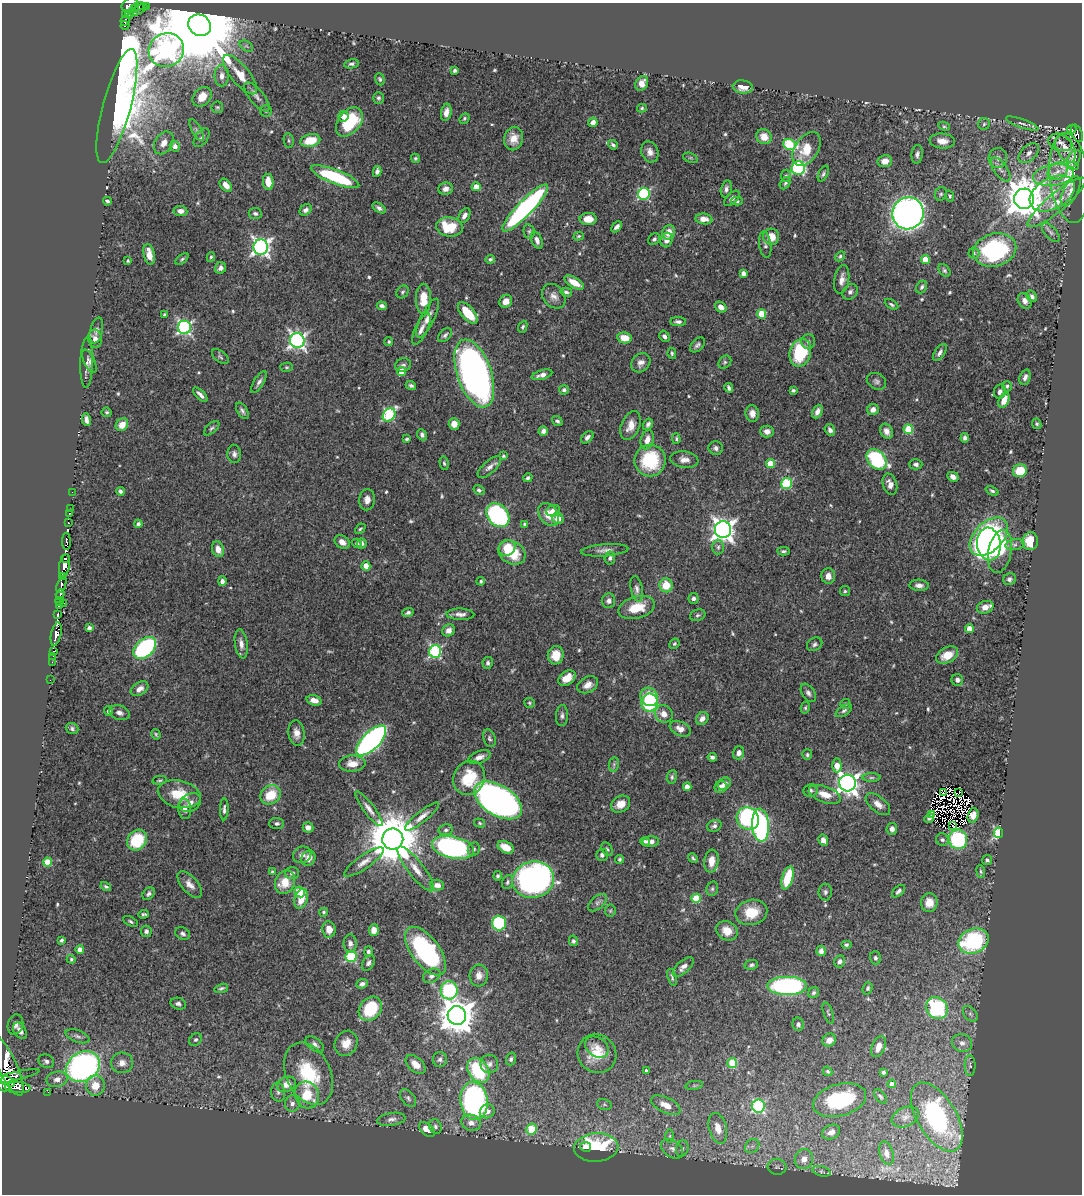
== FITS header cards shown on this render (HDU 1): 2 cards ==
NAXIS1  =                 1080
NAXIS2  =                 1192

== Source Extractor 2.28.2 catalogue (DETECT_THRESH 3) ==
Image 1080 x 1192 px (HDU 1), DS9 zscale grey, 1 PNG px = 1 image px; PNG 1084 x 1196 px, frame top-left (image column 1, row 1192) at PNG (2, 3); each listed source drawn as its Kron ellipse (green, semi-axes under 4 px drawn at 4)
Background 0.448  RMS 0.018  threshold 0.0525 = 3 sigma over >= 5 px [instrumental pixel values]
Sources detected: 613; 14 with non-positive FLUX_AUTO (blend fragments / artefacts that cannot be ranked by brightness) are neither listed nor drawn; of the other 599, the 500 brightest by FLUX_AUTO listed and drawn (99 fainter detections omitted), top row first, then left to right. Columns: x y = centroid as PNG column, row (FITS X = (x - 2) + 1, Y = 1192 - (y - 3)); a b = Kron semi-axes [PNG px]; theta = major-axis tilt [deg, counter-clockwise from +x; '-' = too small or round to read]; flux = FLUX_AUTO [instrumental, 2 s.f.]
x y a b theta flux
130 5 9 6 22 150
147 6 4 3 - 11
138 7 7 3 17 86
134 8 3 3 - 59
139 10 9 3 28 98
125 15 3 2 - 38
129 15 4 4 - 54
125 20 5 3 - 63
125 25 4 3 - 21
200 25 12 10 -33 34000
246 46 7 4 -33 2.7
166 50 18 16 27 530
351 64 7 4 10 2.8
455 70 4 3 - 2.7
240 75 24 9 -50 21
222 76 10 7 -89 8.2
380 79 6 4 -70 2.2
642 83 7 6 - 11
743 87 10 6 -6 11
202 97 11 8 50 17
257 97 18 7 -50 7.5
378 98 6 5 - 2.4
117 106 59 14 75 3600
217 107 6 6 - 2
642 108 5 4 - 1.8
266 111 5 5 - 2
446 112 9 5 78 6.9
343 116 5 5 - 8.5
464 118 5 4 - 2.1
349 122 16 11 50 64
593 122 5 4 - 6.9
1022 123 17 4 -20 4.6
984 124 6 5 - 2.4
944 126 6 4 -26 1.7
1072 129 4 3 - 6.5
197 130 12 4 -61 4
1077 133 9 5 -67 59
764 137 8 7 - 15
202 138 10 6 54 4.9
514 139 12 9 77 13
289 141 7 5 -83 2.1
310 141 10 6 14 28
942 141 12 7 -6 12
1060 142 12 8 -18 6.4
164 143 12 8 57 11
789 144 6 5 - 92
613 145 5 3 - 2.6
175 146 5 5 - 7.4
807 149 19 11 56 26
1065 149 15 8 -60 14
650 152 11 8 -67 7.9
1029 153 12 7 43 6.9
917 154 9 5 83 4.1
415 158 5 4 - 2
690 158 8 4 -18 1.7
998 158 10 9 - 6.5
1074 159 9 6 61 6.6
885 161 7 6 - 9.2
1073 166 5 3 - 2.3
798 168 7 6 - 140
1000 169 14 6 -54 6.5
377 171 5 4 - 4.8
1058 171 11 8 33 8.2
823 174 8 4 65 2.7
1053 175 20 10 9 20
786 176 6 5 - 2.3
335 177 26 7 -21 91
1069 178 45 19 -83 38
268 182 8 5 -82 18
785 183 7 4 53 2.3
226 185 7 5 -50 9
476 187 4 4 - 19
446 189 7 6 - 7.1
726 189 9 5 78 4
1071 191 16 7 62 8.5
1052 193 24 15 30 31
644 194 6 6 - 140
941 194 7 6 - 2.4
950 196 5 4 - 1.9
732 198 10 5 43 4.9
1024 199 10 10 - 3600
107 201 4 3 - 2.3
737 201 6 4 0 1.9
1056 202 37 9 40 25
379 208 7 4 -33 3.6
525 208 32 7 46 310
306 210 7 5 41 3.9
180 211 7 5 -7 6.1
255 213 6 5 - 3
908 213 16 15 - 990
464 216 8 5 59 6.2
588 219 8 6 0 16
704 219 8 5 -7 9
449 227 13 9 -7 43
617 227 6 4 46 5.1
529 231 7 5 -78 2.4
669 232 7 6 - 13
1051 233 11 6 -47 4.1
579 236 5 4 - 1.8
771 237 8 8 - 16
654 239 6 5 - 2.8
537 240 9 5 -69 5.3
667 240 7 6 - 8.4
765 245 13 6 -82 3.9
261 247 7 7 - 510
995 250 22 16 15 140
974 253 5 5 - 2.1
149 254 10 5 -77 13
840 256 5 4 - 2
211 257 5 4 - 1.9
182 259 8 4 39 2.1
490 259 5 4 - 2.5
925 259 4 4 - 27
128 261 3 3 - 1.9
221 268 6 5 - 5
944 270 7 5 -51 2.4
743 273 4 4 - 6.5
842 280 15 7 80 8.3
574 283 11 5 -29 16
922 287 7 5 63 2.7
402 292 7 5 51 2.3
566 292 6 4 -14 2.9
850 292 8 7 - 4.3
554 296 13 10 -51 8.2
1032 296 6 5 - 3.7
423 299 15 7 89 26
506 301 7 6 - 9.7
1025 301 8 6 -59 6
891 304 7 4 -29 2.2
382 306 5 4 - 4.4
721 307 6 5 - 8.2
468 313 13 6 -49 35
762 314 5 4 - 42
164 315 3 3 - 2.5
428 318 21 6 63 11
678 322 8 4 -1 3.7
184 327 7 6 - 270
523 327 6 4 66 2.1
421 329 17 6 64 7.4
96 330 13 6 77 5.1
445 335 8 5 42 3.1
664 336 6 4 -55 3.9
624 338 7 5 -10 17
95 339 9 7 -79 8.7
297 340 7 7 - 420
389 342 4 4 - 2.1
808 342 7 7 - 3.5
697 345 9 5 45 3.6
672 353 5 4 - 2
800 353 14 10 75 77
940 353 10 5 56 4.8
220 357 10 5 -38 2.6
89 361 12 5 -65 4.5
725 362 7 5 47 2.4
87 363 25 6 89 6.5
641 363 10 8 46 6.8
403 365 8 6 19 3.8
287 367 6 4 -1 1.7
402 371 4 4 - 24
474 373 35 17 -71 700
542 375 10 4 15 6.2
1025 377 8 5 71 4.8
876 381 10 8 -29 4
259 382 12 5 59 4.5
411 385 5 4 - 2.9
1007 386 5 5 - 2
729 388 5 3 - 3
564 390 5 4 - 3.9
793 390 4 3 - 2.6
1000 392 7 6 - 3.9
200 395 9 3 -45 4.7
1004 400 8 5 67 15
873 410 6 5 - 8.4
242 411 9 5 -58 3.5
107 412 5 5 - 2
817 412 7 5 65 6.2
752 413 8 6 -84 7.3
389 415 7 5 50 120
86 419 6 4 -80 5.3
557 421 6 4 -36 2.7
454 424 6 5 - 11
648 424 6 4 59 4.1
1037 424 5 4 - 2.1
122 425 7 5 47 13
631 426 15 9 68 13
212 428 9 4 42 2.5
908 429 5 4 - 53
830 430 6 5 - 5.1
543 431 5 4 - 4.9
767 431 7 6 - 6.4
886 431 8 6 -66 7.5
422 435 6 4 -67 3.4
587 437 7 5 44 4.5
965 438 4 4 - 4.6
407 439 4 3 - 2
676 439 5 3 - 1.9
647 440 10 6 75 11
716 448 7 6 - 4
234 454 9 6 -85 4.3
503 456 4 3 - 2
877 459 11 8 -46 120
650 460 16 15 - 73
684 460 14 8 -8 8.4
444 463 7 4 -78 2.1
770 464 4 4 - 23
916 464 6 5 - 3.2
489 467 15 6 42 6.3
1020 471 7 6 - 32
953 477 6 4 -28 6.1
528 478 4 4 - 2.7
786 483 5 5 - 98
890 484 11 7 -73 8.6
479 490 6 4 -33 2.3
120 491 4 3 - 2.8
992 491 7 4 -23 2.2
72 492 2 2 - 3.4
367 500 10 8 84 8.7
70 509 2 2 - 4.6
553 511 7 5 22 6.4
69 513 3 3 - 28
498 515 13 10 -49 170
549 515 12 9 -54 21
558 518 6 5 - 16
68 523 4 3 - 31
138 524 4 4 - 4.4
525 524 3 3 - 2.3
360 529 6 4 43 1.7
723 530 8 8 - 900
989 537 23 14 45 310
66 541 8 3 -89 120
1030 541 9 8 - 27
342 542 8 6 -34 8.3
357 543 5 4 - 2.2
362 544 5 5 - 4
989 544 16 12 -83 180
1015 545 9 5 8 4.3
718 547 7 6 - 3.6
507 548 8 7 - 27
218 549 8 6 -71 10
605 550 23 6 4 8
784 551 6 3 1 2.2
1000 551 22 11 78 49
512 552 14 11 -30 43
610 558 6 5 - 3.6
66 559 4 3 - 82
65 565 11 5 79 640
366 566 4 4 - 19
828 576 7 7 - 7.9
63 577 3 2 - 38
1009 579 6 6 - 3.6
222 581 5 4 - 4.8
481 581 4 3 - 2.4
61 585 8 4 69 220
666 585 7 6 - 26
919 585 9 5 -2 5.5
637 589 13 6 -79 5.3
845 591 5 5 - 1.7
60 594 5 3 - 130
693 598 5 5 - 4.3
60 601 4 3 - 70
609 601 7 6 - 4.6
64 603 2 2 - 13
59 606 4 3 - 54
985 607 8 6 16 9.6
637 608 18 11 16 32
408 613 6 4 21 2.8
460 614 14 5 -2 6.3
57 615 3 3 - 76
698 615 8 5 20 2.5
89 628 4 4 - 4.7
969 629 4 4 - 18
449 630 7 6 - 5.7
56 634 12 5 78 420
241 644 15 6 -82 7.6
674 644 5 4 - 1.8
815 644 8 6 33 3.4
145 648 13 8 42 200
54 651 3 3 - 19
435 651 6 6 - 170
556 655 9 8 - 19
947 655 12 7 28 17
53 656 2 2 - 7.9
52 662 2 2 - 5.3
488 663 6 5 - 3.1
567 678 9 6 36 17
50 680 2 2 - 7.7
957 680 6 6 - 3.9
588 685 11 7 27 9.2
140 689 9 6 33 7.5
808 693 10 6 -57 4.3
649 697 10 8 -54 24
314 700 8 5 -14 9.1
529 703 5 5 - 1.9
650 703 9 8 - 98
845 704 5 5 - 2.4
805 708 6 4 77 1.8
108 711 5 4 - 2.8
844 711 9 5 33 3.2
119 713 10 7 -20 5.6
664 714 9 8 - 11
562 716 10 6 86 3.9
702 718 7 5 45 6.7
72 729 6 5 - 2.7
680 729 11 7 -26 8.7
296 733 13 8 -82 9.7
156 734 5 4 - 1.9
489 738 9 6 -70 3.2
371 740 19 8 45 410
739 753 6 5 - 6.6
807 755 5 5 - 2.2
479 757 12 6 21 7.2
712 757 5 3 - 3.2
352 764 13 8 1 13
614 764 7 5 80 2.4
837 765 7 4 -88 15
672 777 7 5 81 2.7
469 778 17 15 64 46
871 778 9 4 0 2.5
160 780 7 3 10 1.7
847 783 8 8 - 790
724 784 7 5 42 6.2
687 787 4 4 - 13
721 787 6 6 - 6.5
810 791 7 6 - 3.7
943 793 3 2 - 1.8
959 793 3 2 - 1.9
179 794 22 13 -13 31
825 794 17 8 -20 15
271 795 11 9 39 31
498 800 26 15 -32 740
190 803 11 8 33 7.1
621 804 10 8 31 12
878 804 14 7 -39 9
185 809 10 6 -85 6.8
224 809 11 4 89 3.6
369 809 21 5 -53 8.3
932 815 3 2 - 2.2
973 815 7 5 72 3.6
422 816 21 5 39 8
748 818 11 10 - 150
929 818 5 4 - 2.8
277 823 7 5 -2 3.1
479 823 6 4 -17 1.8
760 825 16 8 -85 240
714 826 7 5 19 3.4
952 826 3 2 - 1.8
308 827 5 5 - 6.1
892 829 6 5 - 4.8
446 830 7 5 10 3
998 833 5 4 - 140
393 839 10 10 - 7700
958 839 10 9 - 99
137 840 11 9 52 65
823 840 6 4 -60 5.9
942 840 6 6 - 3
645 841 5 4 - 2.6
651 842 8 5 5 6.1
453 847 21 11 -13 330
506 847 9 5 -25 16
474 849 7 5 66 2.7
607 849 7 5 -61 2.3
302 855 9 8 - 6.4
602 855 6 6 - 3.6
308 858 8 6 59 9.7
693 858 5 3 - 2.2
620 859 4 4 - 2.3
987 860 5 5 - 2.8
711 861 11 7 82 14
47 862 4 4 - 29
364 862 23 6 35 10
416 869 27 8 -52 15
981 871 6 4 -83 1.9
272 872 3 3 - 2.1
292 873 7 6 - 3.8
498 876 4 4 - 2.2
788 878 12 5 74 44
533 880 21 18 14 440
285 882 12 9 65 22
507 882 7 5 71 2.3
190 884 16 8 -49 9.1
437 885 7 5 -7 6.5
106 887 5 4 - 2.1
712 889 7 5 76 2.5
898 891 8 4 42 3.6
300 892 5 5 - 55
825 892 8 6 89 3.6
149 894 7 5 48 3.3
696 898 5 4 - 54
301 899 10 6 69 17
598 903 11 6 40 4.6
929 903 9 8 - 17
610 911 6 5 - 1.7
323 912 4 4 - 2
751 912 16 12 13 28
144 914 5 3 - 2.2
130 921 8 4 -27 2.2
499 923 7 7 - 99
329 929 8 6 -83 9.8
374 930 6 5 - 9.9
146 931 6 5 - 3.5
727 931 11 9 -32 14
183 933 8 6 -24 4.2
62 940 4 3 - 2.2
573 941 5 4 - 2.9
973 941 15 12 23 140
350 943 9 6 -89 4.8
846 945 5 4 - 2
80 949 4 4 - 7.2
425 951 28 14 -53 190
821 951 5 4 - 4.6
368 952 5 4 - 2.7
351 956 5 5 - 120
875 958 6 5 - 3
71 959 4 4 - 1.9
839 961 6 5 - 3.9
368 963 8 5 60 3.7
751 965 7 5 10 2.7
683 967 13 6 42 6.6
479 975 11 9 86 9
432 976 9 6 27 5
672 977 9 3 -74 2.3
362 984 6 4 21 4.3
787 986 20 9 0 230
221 988 7 4 16 2.2
868 988 6 5 - 2.5
449 990 9 8 - 130
814 993 6 5 - 2.6
178 1004 8 5 -18 3.7
937 1008 11 10 - 140
370 1009 13 10 49 66
828 1013 11 4 -70 2.1
970 1014 9 6 -50 3.4
457 1016 9 9 - 2700
15 1024 10 7 76 5.8
798 1024 6 6 - 3.6
20 1031 9 6 -59 7.8
77 1036 12 6 -20 4.2
195 1040 7 5 40 2.6
829 1040 7 6 - 7.7
346 1043 13 11 61 14
962 1043 10 8 -16 7.4
315 1044 10 6 -38 4.8
597 1047 13 9 -35 8.8
878 1047 11 6 68 14
597 1054 20 19 - 30
440 1059 7 7 - 3.7
511 1059 6 5 - 2.4
46 1061 8 6 -28 3.9
122 1063 11 10 - 8.8
732 1063 5 5 - 56
416 1064 11 7 -42 15
489 1064 9 9 - 5.1
7 1066 33 9 -65 1300
970 1066 10 5 -89 3.3
83 1067 18 14 30 400
478 1070 13 9 -56 76
646 1071 4 4 - 3.3
828 1071 5 4 - 2.1
883 1072 4 3 - 2.1
308 1074 33 22 -65 78
14 1077 26 3 13 480
57 1079 10 7 12 8.6
8 1081 7 4 -23 460
286 1084 10 7 23 12
892 1084 4 4 - 9.3
95 1085 10 9 - 18
694 1085 9 4 9 2.5
4 1087 6 4 -14 5300
18 1088 13 5 -3 350
48 1092 2 2 - 7.4
278 1092 9 7 -82 4
307 1095 13 12 - 34
880 1096 8 4 -52 2.2
408 1098 10 6 -51 4.2
840 1100 27 16 16 100
474 1101 19 13 -82 320
292 1103 8 7 - 5.1
604 1104 7 5 -18 2.4
666 1105 16 7 -26 16
758 1106 7 6 - 160
487 1111 7 6 - 7
905 1117 14 9 24 8.4
937 1117 38 19 -59 200
391 1119 14 6 9 6.1
471 1123 10 8 -17 8.1
435 1126 7 6 - 3.6
718 1128 15 9 -75 18
427 1129 9 5 -41 15
531 1129 5 5 - 52
831 1132 9 7 27 9.6
670 1136 7 4 90 2.5
752 1146 8 6 44 4.6
585 1147 5 5 - 8.8
596 1147 22 14 4 110
672 1149 12 8 -36 7.6
682 1149 8 6 72 3.8
886 1153 12 6 -74 7.3
804 1159 10 9 - 12
777 1167 9 8 - 4.5
821 1171 9 5 -14 2.8
At the frame edge (FLAGS 8, measured only in part): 2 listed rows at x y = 130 5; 4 1087
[99 fainter detections neither listed nor drawn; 14 non-positive-flux detections neither listed nor drawn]